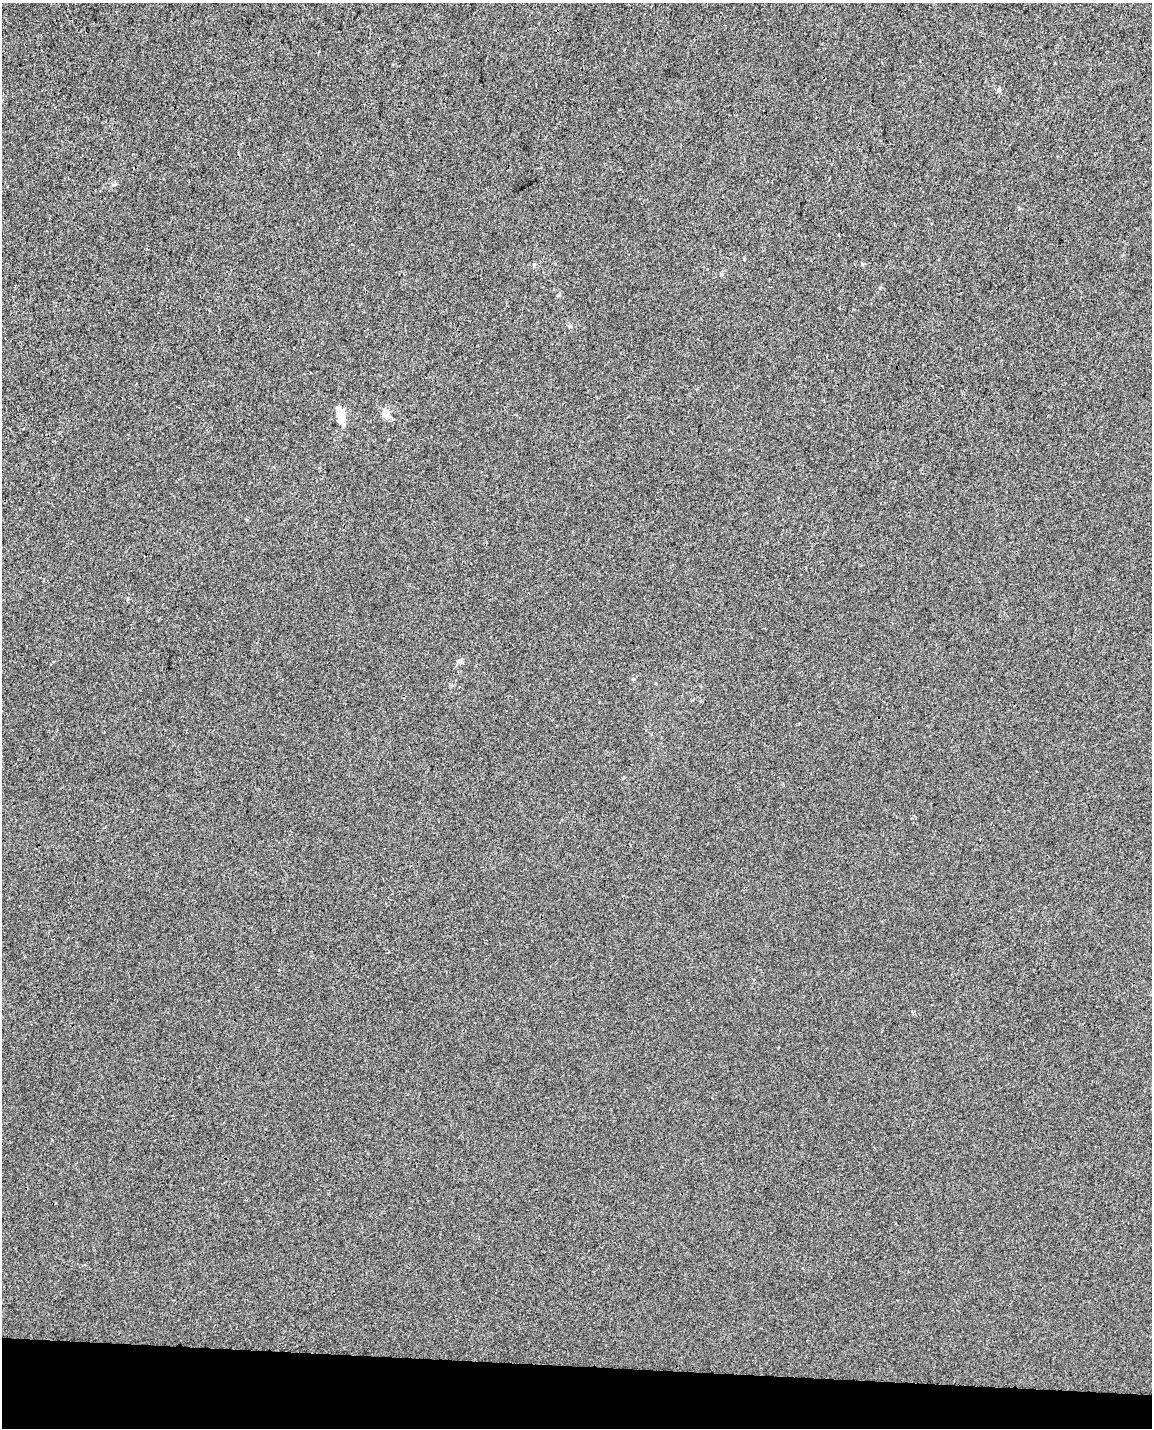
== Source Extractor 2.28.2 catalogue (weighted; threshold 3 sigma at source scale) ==
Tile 11 of 4 x 3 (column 3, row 3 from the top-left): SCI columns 2319-3468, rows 342-1767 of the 4626 x 4904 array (HDU 1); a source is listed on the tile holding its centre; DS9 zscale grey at full resolution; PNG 1154 x 1430 px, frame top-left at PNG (2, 3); no overlay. Shown black and unused: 4% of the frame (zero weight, under 3 of 4 exposures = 5% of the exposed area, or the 3 px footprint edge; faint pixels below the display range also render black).
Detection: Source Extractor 2.28.2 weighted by HDU 2 'WHT'; one run over the whole footprint, this tile lists its part. Background -7.69e-04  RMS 0.005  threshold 0.0223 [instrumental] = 3 sigma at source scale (4.5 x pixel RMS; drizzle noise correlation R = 1.50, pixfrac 1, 0.0396/0.0396 arcsec/px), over >= 5 px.
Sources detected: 7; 1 inside a brighter listed object's ellipse — not listed separately; the other 6 listed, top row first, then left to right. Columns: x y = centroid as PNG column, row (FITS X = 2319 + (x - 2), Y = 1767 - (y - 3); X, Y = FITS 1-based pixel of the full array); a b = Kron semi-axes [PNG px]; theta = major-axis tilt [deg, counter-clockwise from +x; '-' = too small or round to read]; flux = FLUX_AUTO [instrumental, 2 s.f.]
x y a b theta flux
999 90 7 5 83 0.85
534 264 6 5 - 0.83
558 295 5 4 - 0.64
384 415 11 7 -33 2.5
341 416 18 9 -90 7.4
633 679 5 3 - 0.48